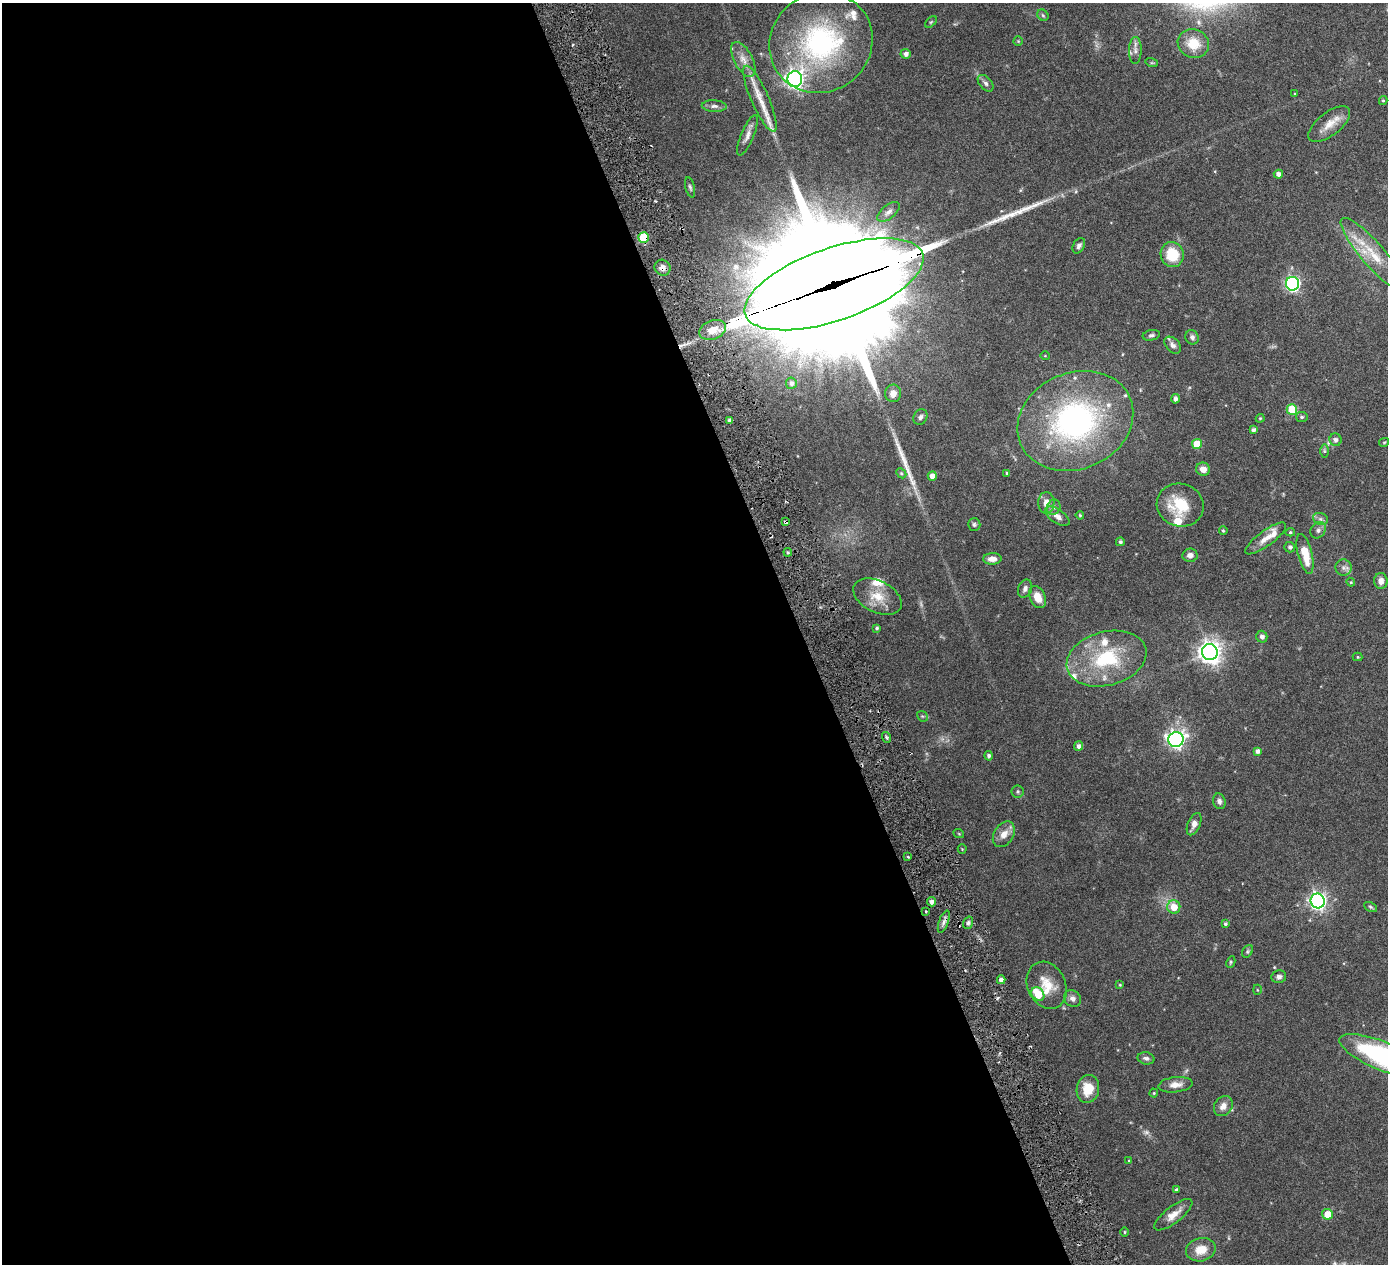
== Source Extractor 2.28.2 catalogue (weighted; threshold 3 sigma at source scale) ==
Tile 9 of 4 x 4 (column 1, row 3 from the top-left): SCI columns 15-1400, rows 1451-2712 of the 5576 x 5554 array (HDU 1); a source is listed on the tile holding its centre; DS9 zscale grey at full resolution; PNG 1390 x 1266 px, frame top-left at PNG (2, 3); each listed source drawn as its Kron ellipse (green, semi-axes under 4 px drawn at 4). Shown black and unused: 58% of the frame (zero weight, under 3 of 6 exposures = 1% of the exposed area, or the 3 px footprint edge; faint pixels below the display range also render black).
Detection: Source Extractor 2.28.2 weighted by HDU 2 'WHT'; one run over the whole footprint, this tile lists its part. Background 0.0801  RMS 0.0034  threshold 0.0139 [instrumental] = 3 sigma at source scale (4.09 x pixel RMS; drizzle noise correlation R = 1.36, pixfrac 0.8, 0.05/0.05 arcsec/px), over >= 5 px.
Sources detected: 144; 2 too faint to see at this stretch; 3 cosmic-ray / hot-pixel residue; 2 long thin detections or spike segments (spike, bleed or trail) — neither listed nor drawn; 16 inside a brighter listed object's ellipse — not listed separately; the other 121 listed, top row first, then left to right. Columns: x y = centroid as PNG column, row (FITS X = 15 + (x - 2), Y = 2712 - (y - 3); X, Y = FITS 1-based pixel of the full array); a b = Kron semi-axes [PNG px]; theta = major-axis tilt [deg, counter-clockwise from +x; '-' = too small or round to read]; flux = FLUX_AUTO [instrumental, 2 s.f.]
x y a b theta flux
1043 15 6 5 - 0.42
931 22 7 4 45 0.36
1018 41 4 4 - 0.28
821 43 53 49 35 56
1193 44 16 14 -20 6.8
1135 51 13 6 89 1.3
906 54 5 4 - 1.2
743 59 19 9 -62 2.9
1152 63 6 4 -17 0.38
795 79 8 7 - 140
986 83 10 6 -49 0.93
1295 94 4 3 - 0.27
760 99 36 9 -66 5.8
1383 100 4 4 - 0.35
714 106 12 5 -3 1.1
1329 124 25 11 38 4.3
747 135 22 6 67 1.9
1278 174 4 4 - 1.3
690 187 10 4 -76 0.62
888 212 13 6 40 1.4
644 238 5 5 - 13
1079 246 8 5 60 0.93
1172 254 12 11 - 9.1
1374 255 48 12 -49 10
663 268 8 7 - 1.5
834 284 94 36 19 18000
1292 284 7 6 - 63
712 330 14 9 21 3.8
1151 335 9 5 11 0.66
1192 337 7 6 - 0.92
1173 345 10 6 -47 1.2
1045 356 5 3 - 0.24
791 383 6 5 - 1.1
893 393 9 8 - 2.1
1175 399 5 4 - 0.99
1292 409 5 5 - 11
920 417 8 6 58 0.92
1302 417 6 5 - 0.64
1260 418 4 4 - 0.31
730 420 4 3 - 0.77
1075 421 59 48 23 76
1254 430 4 4 - 1
1335 440 6 6 - 1
1384 442 5 4 - 0.32
1197 444 5 5 - 8.2
1324 451 6 4 -90 0.46
1203 469 7 6 - 2.4
901 473 5 4 - 0.39
1007 473 4 4 - 0.36
932 476 5 4 - 2.3
1046 503 11 8 89 2.3
1180 505 23 21 -16 11
1054 507 8 6 65 0.94
1080 515 4 3 - 0.35
1057 516 14 7 -34 2
1320 519 8 5 -19 0.72
785 522 4 3 - 0.73
974 524 6 6 - 0.59
1318 530 9 7 54 0.93
1223 531 4 3 - 0.32
1290 532 5 4 - 0.41
1266 538 24 7 36 3.2
1120 542 4 4 - 0.59
1290 547 5 5 - 0.8
788 552 4 3 - 0.39
1305 554 20 7 -76 6.6
1190 555 7 6 - 1.4
992 559 9 6 2 1.7
1343 568 8 8 - 1.2
1381 581 8 6 -89 1.6
1351 582 4 4 - 0.29
1025 589 9 7 68 1.2
877 597 26 15 -27 6.3
1037 597 12 7 -67 3.9
877 628 4 3 - 0.51
1262 637 6 5 - 1.2
1210 652 8 7 - 240
1358 657 5 4 - 0.33
1106 659 41 27 15 23
922 716 6 4 -42 0.4
886 737 5 3 - 0.44
1176 740 7 7 - 120
1079 746 5 4 - 1.1
1257 751 4 4 - 0.97
989 756 5 4 - 0.79
1018 791 6 6 - 0.57
1219 801 8 6 -73 1
1194 824 12 6 67 1.7
959 834 5 3 - 0.26
1004 834 14 9 58 2.9
962 849 4 4 - 0.27
908 857 4 3 - 0.32
1318 901 7 7 - 110
931 902 4 4 - 1.2
1174 907 7 6 - 3.9
1370 907 7 4 -28 0.52
926 912 3 2 - 0.31
944 922 12 4 70 1.2
968 923 6 5 - 0.76
1225 924 4 4 - 0.54
1247 951 7 5 57 0.48
1231 962 6 4 64 0.38
1279 977 7 6 - 0.95
1001 980 4 4 - 1.3
1047 985 24 19 -65 6.9
1120 985 4 3 - 0.26
1257 990 5 3 - 0.26
1038 994 7 5 -53 7.4
1072 998 9 7 -49 1.3
1384 1056 47 14 -22 44
1146 1058 8 6 -12 0.97
1175 1085 17 7 7 2.5
1088 1089 14 11 79 5.8
1154 1093 4 4 - 0.3
1223 1106 10 8 53 2
1129 1161 3 3 - 0.31
1176 1189 3 3 - 0.45
1327 1214 5 5 - 4
1173 1215 23 8 38 3.3
1124 1232 5 3 - 0.3
1201 1250 15 11 13 4.7
Overlapping masked pixels (flux is a lower limit): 4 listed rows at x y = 644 238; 663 268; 834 284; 785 522
Isophote crosses this tile's border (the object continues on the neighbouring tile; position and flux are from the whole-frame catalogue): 1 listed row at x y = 1384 1056